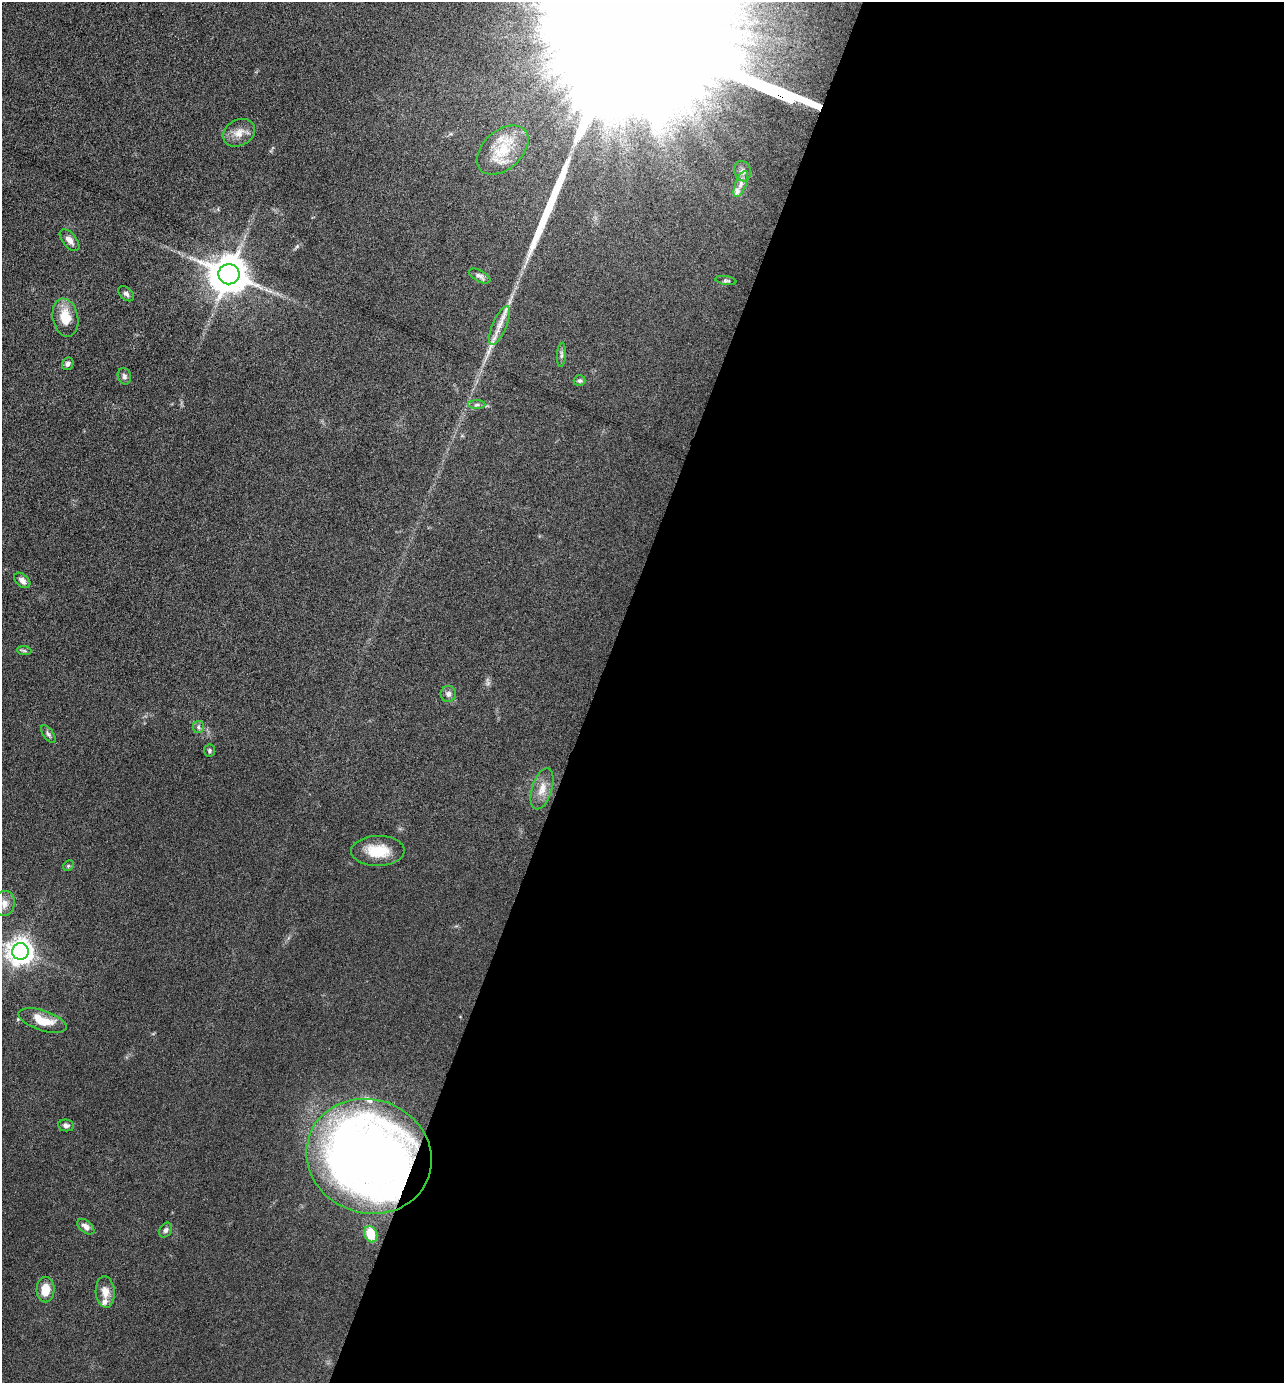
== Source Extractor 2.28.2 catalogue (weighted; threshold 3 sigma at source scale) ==
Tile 12 of 4 x 4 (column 4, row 3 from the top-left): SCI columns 4116-5397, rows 1381-2761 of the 5533 x 5522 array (HDU 1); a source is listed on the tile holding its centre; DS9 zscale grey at full resolution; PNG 1286 x 1385 px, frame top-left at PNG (2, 2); each listed source drawn as its Kron ellipse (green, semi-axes under 4 px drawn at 4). Shown black and unused: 54% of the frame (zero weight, under 4 of 8 exposures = <1% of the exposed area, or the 3 px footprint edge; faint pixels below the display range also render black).
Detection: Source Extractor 2.28.2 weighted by HDU 2 'WHT'; one run over the whole footprint, this tile lists its part. Background 0.067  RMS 0.0053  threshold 0.0215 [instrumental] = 3 sigma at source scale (4.09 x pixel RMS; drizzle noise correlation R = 1.36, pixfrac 0.8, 0.05/0.05 arcsec/px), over >= 5 px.
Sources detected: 41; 2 long thin detections or spike segments (spike, bleed or trail) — neither listed nor drawn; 4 inside a brighter listed object's ellipse — not listed separately; the other 35 listed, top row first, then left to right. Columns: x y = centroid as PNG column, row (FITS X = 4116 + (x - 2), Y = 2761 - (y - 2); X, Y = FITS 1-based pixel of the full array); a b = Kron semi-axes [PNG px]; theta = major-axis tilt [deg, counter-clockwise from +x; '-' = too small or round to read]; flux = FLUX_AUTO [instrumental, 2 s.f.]
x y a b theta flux
239 133 17 13 28 5.4
503 150 30 19 42 16
743 171 10 8 -75 2.5
741 184 14 5 68 2.8
70 240 13 7 -50 2.9
229 274 10 10 - 1500
480 276 12 5 -27 1.7
726 280 10 4 -10 0.95
126 294 9 6 -41 1.5
65 318 19 12 -79 11
500 325 21 7 66 5.4
561 355 12 4 86 1.2
68 364 6 5 - 1.4
124 376 8 6 -70 1.4
579 381 6 5 - 1
477 405 9 4 1 1.1
22 580 9 6 -42 2.2
24 651 7 4 -2 0.84
448 694 8 7 - 2.1
198 727 6 5 - 1
48 734 10 5 -53 1.2
209 751 6 5 - 0.89
542 789 21 10 73 6
378 851 27 15 1 13
68 866 6 4 45 0.65
4 904 13 10 73 4.2
20 951 8 8 - 480
42 1021 25 10 -18 11
66 1125 8 6 -7 1.6
369 1156 63 57 -20 400
86 1227 10 6 -40 2.7
166 1230 8 6 57 1.5
371 1234 8 6 -67 12
46 1289 13 9 89 7.4
105 1292 16 9 -86 4.9
Overlapping masked pixels (flux is a lower limit): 1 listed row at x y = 369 1156